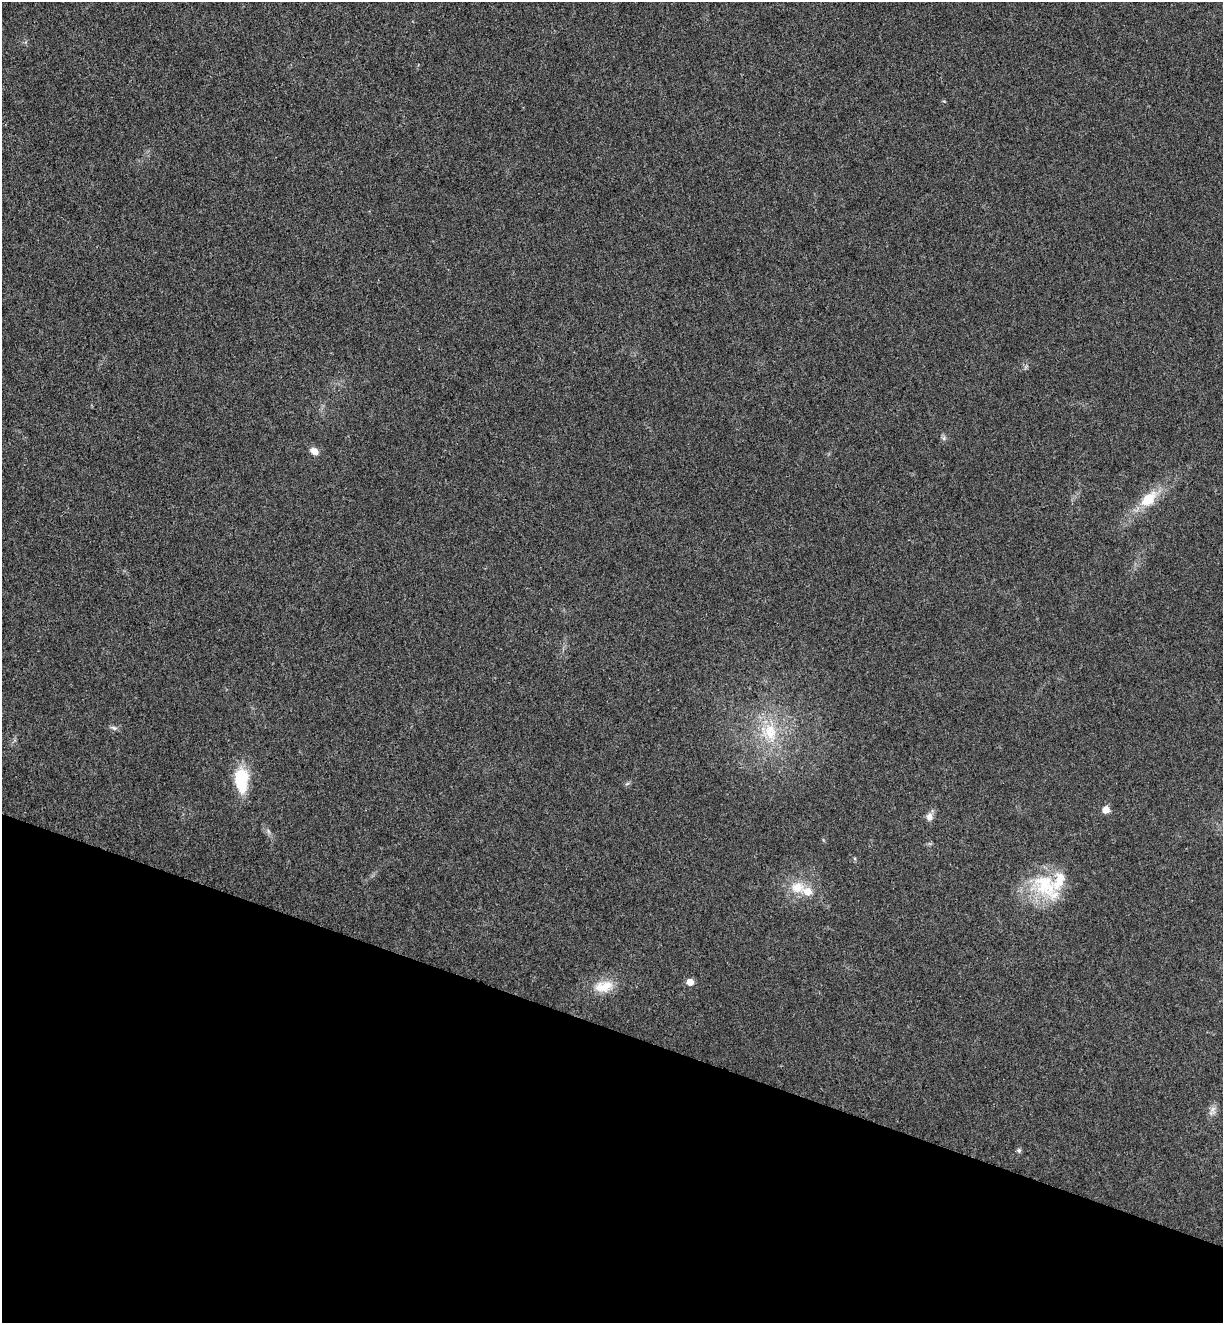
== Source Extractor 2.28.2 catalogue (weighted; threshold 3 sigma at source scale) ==
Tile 15 of 4 x 4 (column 3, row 4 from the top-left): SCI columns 2627-3847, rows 26-1346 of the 5380 x 5331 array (HDU 1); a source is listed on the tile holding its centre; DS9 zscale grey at full resolution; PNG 1225 x 1325 px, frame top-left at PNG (2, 2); no overlay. Shown black and unused: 22% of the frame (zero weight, under 3 of 4 exposures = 6% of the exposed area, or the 3 px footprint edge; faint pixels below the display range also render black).
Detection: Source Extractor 2.28.2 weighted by HDU 2 'WHT'; one run over the whole footprint, this tile lists its part. Background 0.0355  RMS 0.0053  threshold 0.0239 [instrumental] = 3 sigma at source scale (4.5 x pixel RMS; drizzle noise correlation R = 1.50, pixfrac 1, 0.05/0.05 arcsec/px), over >= 5 px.
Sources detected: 16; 2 inside a brighter listed object's ellipse — not listed separately; the other 14 listed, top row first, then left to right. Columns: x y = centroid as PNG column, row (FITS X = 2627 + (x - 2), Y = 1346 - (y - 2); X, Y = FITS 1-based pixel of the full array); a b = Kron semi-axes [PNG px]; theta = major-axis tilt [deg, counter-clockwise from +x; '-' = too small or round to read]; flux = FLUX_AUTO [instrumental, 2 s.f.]
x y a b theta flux
944 438 7 4 72 0.98
314 451 11 8 -30 3.3
1148 499 26 15 43 13
114 728 9 4 -35 1.2
770 732 28 20 -78 22
241 780 25 13 -87 24
1106 810 6 5 - 5.7
929 817 10 8 -81 3
797 887 21 16 -1 11
1046 887 46 26 -45 30
690 982 6 5 - 5.5
603 986 27 15 12 11
1213 1109 8 6 46 2.1
1019 1150 5 5 - 1.1